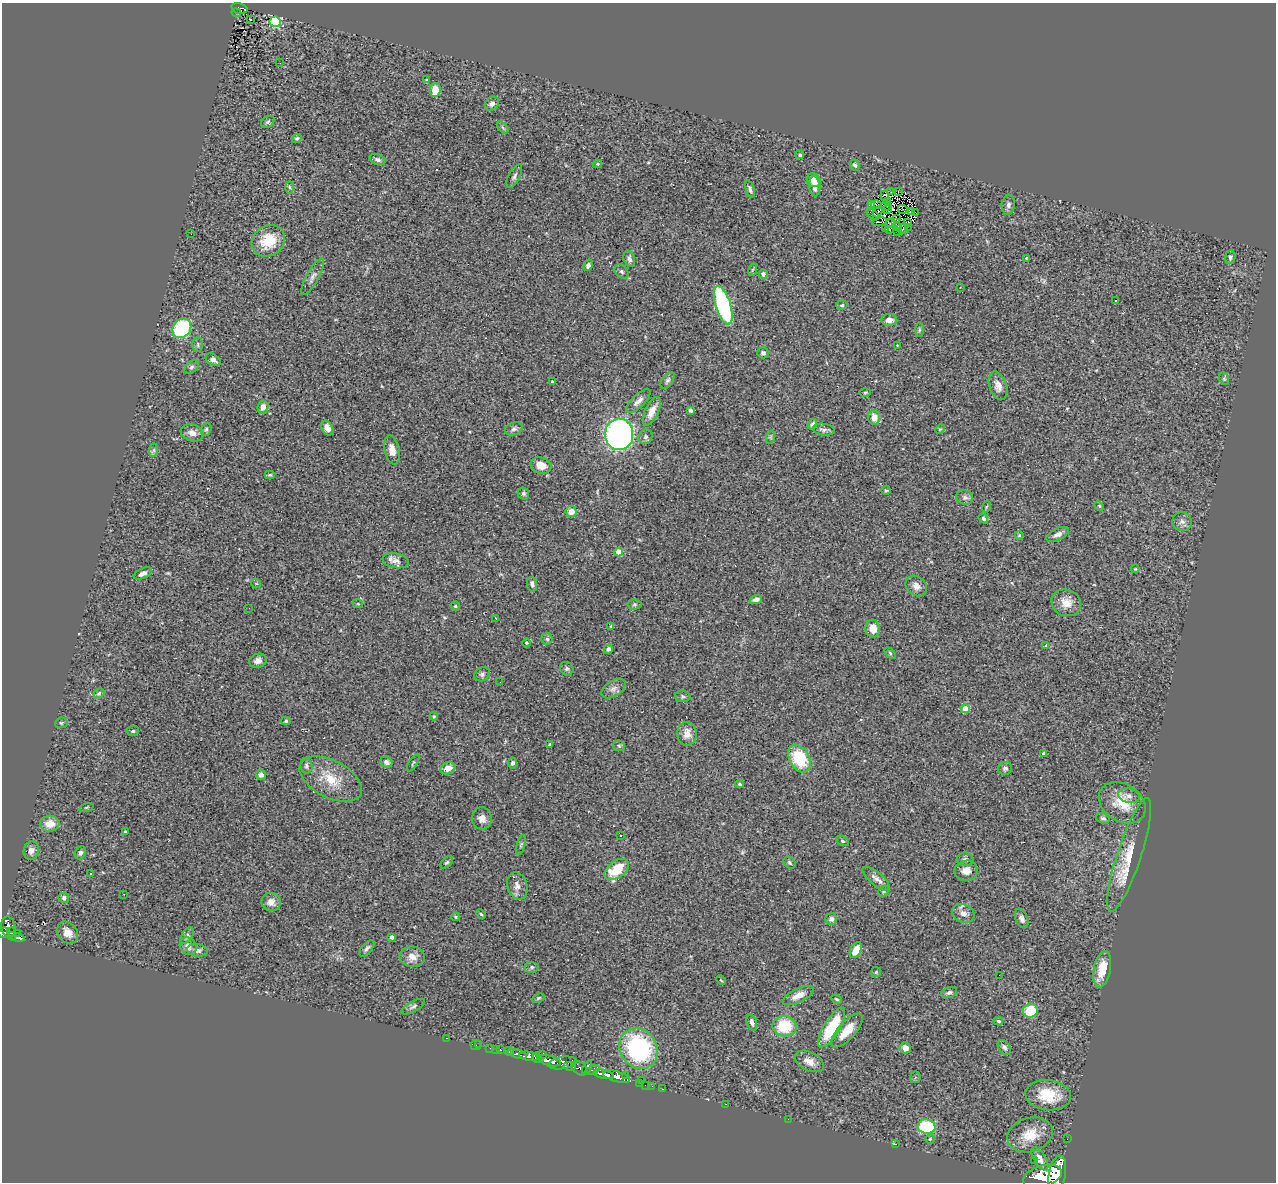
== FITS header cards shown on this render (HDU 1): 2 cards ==
NAXIS1  =                 1274
NAXIS2  =                 1180

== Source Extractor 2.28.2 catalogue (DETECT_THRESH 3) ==
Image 1274 x 1180 px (HDU 1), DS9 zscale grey, 1 PNG px = 1 image px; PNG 1278 x 1184 px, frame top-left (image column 1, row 1180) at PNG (2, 3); each listed source drawn as its Kron ellipse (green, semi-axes under 4 px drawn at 4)
Background 1.05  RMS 0.095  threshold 0.285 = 3 sigma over >= 5 px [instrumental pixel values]
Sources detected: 253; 3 with non-positive FLUX_AUTO (blend fragments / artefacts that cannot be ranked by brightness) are neither listed nor drawn; the other 250 listed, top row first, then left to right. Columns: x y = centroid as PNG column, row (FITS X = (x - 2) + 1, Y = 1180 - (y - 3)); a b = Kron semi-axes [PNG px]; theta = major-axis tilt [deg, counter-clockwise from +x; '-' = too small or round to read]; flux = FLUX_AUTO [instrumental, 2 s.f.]
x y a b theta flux
239 8 8 5 -14 88
236 13 4 2 - 14
250 19 3 2 - 11
275 22 5 5 - 530
280 63 2 2 - 59000
427 80 3 3 - 8
435 90 7 5 86 93
492 104 8 6 41 30
268 122 7 5 34 13
503 127 7 4 -46 11
297 138 5 4 - 9.8
800 155 4 4 - 10
377 159 8 5 -21 16
597 164 4 4 - 6.4
855 165 5 4 - 16
514 176 13 5 62 20
814 180 7 6 - 64
815 186 10 5 -85 42
289 187 6 4 -89 10
750 189 9 4 -72 18
891 192 3 2 - 4.2
898 192 2 2 - 430
885 196 5 3 - 6.1
888 202 2 2 - 3.3
871 204 3 2 - 8.4
877 205 5 2 - 3.2
1008 205 10 6 82 22
886 206 6 3 -7 6.9
887 209 3 2 - 5.3
903 209 5 2 - 3.4
878 212 6 3 50 5.8
911 212 4 3 - 8.7
916 213 3 2 - 9.6
873 215 7 3 -37 19
897 218 3 2 - 2.6
879 222 7 2 12 6
895 222 4 2 - 8.5
891 223 5 2 - 3.3
907 223 3 2 - 6.1
897 226 4 2 - 2.4
908 227 2 2 - 8.1
885 228 4 2 - 6.2
903 229 5 3 - 9.1
890 230 2 2 - 150
898 231 2 2 - 4.9
191 234 2 2 - 3.6
268 241 17 15 35 190
1230 257 7 5 81 13
1026 258 3 3 - 6.8
629 259 8 5 -72 25
588 265 6 4 63 18
752 270 6 4 70 7.2
622 271 8 5 -46 15
763 274 5 4 - 14
313 277 21 6 61 32
960 287 3 2 - 6.1
1116 301 3 2 - 7.8
723 305 20 7 -73 920
842 305 5 5 - 11
889 320 8 6 -2 43
182 328 10 8 51 530
919 330 7 4 89 9.4
198 344 7 5 -90 12
897 345 2 2 - 3.5
763 353 6 5 - 19
213 360 8 5 -32 20
191 367 8 5 41 14
1224 379 6 5 - 9.3
668 380 9 5 55 15
552 381 3 3 - 6.3
998 386 15 8 -72 47
865 392 5 3 - 7.6
638 401 16 6 44 36
263 407 6 5 - 45
691 410 4 3 - 21
652 411 15 6 64 64
874 417 7 6 - 61
812 424 5 4 - 15
327 428 8 5 -60 40
206 429 7 5 68 11
514 429 9 6 20 18
940 429 5 4 - 7
824 430 11 6 -7 22
192 433 11 8 -18 44
619 434 16 14 87 2000
645 437 7 6 - 17
771 437 7 4 72 12
154 450 7 4 89 12
392 450 14 7 -78 54
541 465 11 8 -18 66
270 475 5 4 - 8.9
886 491 4 4 - 6.5
523 494 6 5 - 13
965 497 8 7 - 24
1099 506 5 4 - 8.2
986 507 5 3 - 5.9
571 512 6 5 - 62
983 518 5 4 - 14
1182 522 10 9 - 27
1058 534 12 5 26 29
1019 535 4 4 - 6.4
619 552 4 4 - 120
396 561 13 7 -9 36
1135 569 4 3 - 5.3
143 574 9 5 25 29
256 583 5 3 - 5.4
532 584 7 5 -79 19
916 586 12 9 -42 38
756 599 6 4 19 23
1066 603 15 13 -25 75
358 604 5 3 - 5.3
634 604 7 5 0 11
455 606 5 4 - 11
249 608 2 2 - 7.7
496 618 3 2 - 4
611 626 3 3 - 8.6
873 629 9 7 -85 60
547 639 5 5 - 12
526 643 4 4 - 9.6
1046 645 3 2 - 4
608 649 5 4 - 21
890 653 7 4 -46 9.8
258 661 9 7 20 31
567 669 7 6 - 15
482 674 8 6 28 17
500 682 2 2 - 4.5
613 689 13 8 32 30
99 693 6 4 31 11
683 696 7 5 -6 13
965 709 4 4 - 140
434 716 4 4 - 6.9
286 721 4 4 - 8.1
61 723 6 5 - 9.1
133 731 6 5 - 11
687 734 12 9 -87 61
550 745 4 3 - 17
619 746 6 5 - 11
1044 754 4 3 - 25
799 759 15 10 -60 320
386 762 6 5 - 20
413 763 9 3 58 9.1
512 763 5 4 - 14
306 766 7 6 - 15
448 768 8 6 17 53
1005 768 7 6 - 18
261 775 5 5 - 20
331 779 34 18 -27 190
740 784 4 3 - 8.4
1129 796 11 7 -14 27
1122 803 25 18 -33 160
86 807 7 3 19 7.6
482 818 11 10 - 51
1103 818 7 5 -18 14
50 824 10 8 3 74
125 831 3 3 - 8
621 835 3 2 - 18
842 841 7 4 -27 11
521 845 10 4 72 11
31 851 9 7 75 37
80 853 7 5 61 16
1129 855 59 12 72 200
965 859 8 6 -1 18
447 862 7 4 43 11
790 863 7 5 -47 12
617 869 14 8 36 180
966 871 11 10 - 52
91 874 3 2 - 7.6
876 879 17 6 -40 37
517 886 14 10 -72 45
884 891 6 5 - 9.4
124 894 2 2 - 4.9
64 898 5 5 - 18
271 902 9 9 - 45
963 913 11 9 -24 37
481 914 5 4 - 7.5
455 917 4 3 - 7.2
1022 918 10 6 -67 21
831 919 6 6 - 22
8 927 11 7 -78 850
11 932 4 3 - 140
4 933 6 5 - 520
18 933 2 2 - 7.2
68 933 12 9 -49 58
12 936 4 3 - 240
187 936 9 5 57 16
391 937 4 3 - 19
18 938 7 3 -11 200
188 946 9 8 - 42
367 948 10 5 48 18
197 950 10 6 -8 27
856 950 8 5 63 74
412 957 13 10 -6 55
532 967 7 5 -2 13
1102 969 18 8 78 110
876 972 5 5 - 8.2
999 975 2 2 - 23
721 980 5 3 - 5.2
949 992 8 5 16 16
798 996 17 7 25 64
539 998 6 4 27 8.5
837 999 5 3 - 7.9
413 1007 13 5 28 19
1030 1011 7 7 - 190
998 1021 5 3 - 10
752 1022 8 4 -73 23
784 1026 12 10 -8 240
832 1027 22 8 59 310
847 1031 21 8 48 120
446 1038 2 2 - 4.7
476 1045 5 5 - 16
479 1045 2 2 - 12
1004 1047 8 5 -53 19
490 1048 2 2 - 14
639 1048 21 18 -56 780
905 1048 5 5 - 45
496 1049 3 2 - 9.5
500 1050 3 3 - 67
509 1051 5 3 - 110
518 1054 10 4 -14 290
543 1054 4 3 - 150
529 1056 10 4 -8 1800
537 1058 5 4 - 770
550 1061 11 5 -14 3600
809 1061 16 9 -26 58
563 1063 14 6 9 1500
570 1066 6 3 -13 470
580 1068 9 6 -38 730
587 1068 7 4 65 630
593 1070 7 4 18 510
603 1074 10 4 -13 2300
625 1075 2 2 - 15
616 1077 14 5 -16 1500
915 1077 6 5 - 8.2
642 1080 3 2 - 83
639 1083 3 2 - 15
645 1085 2 2 - 21
652 1086 2 2 - 23
663 1089 3 2 - 23
1048 1095 23 15 -7 200
725 1104 3 2 - 95
788 1119 2 2 - 8.1
926 1127 9 7 -10 430
1030 1135 23 17 17 150
930 1139 5 4 - 8.8
1067 1139 2 2 - 14
896 1144 3 2 - 43
1040 1159 13 6 -59 35
1035 1160 3 2 - 11
1057 1174 19 8 80 7300
1042 1177 20 11 17 7900
At the frame edge (FLAGS 8, measured only in part): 2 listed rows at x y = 4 933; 1057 1174
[3 non-positive-flux detections neither listed nor drawn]